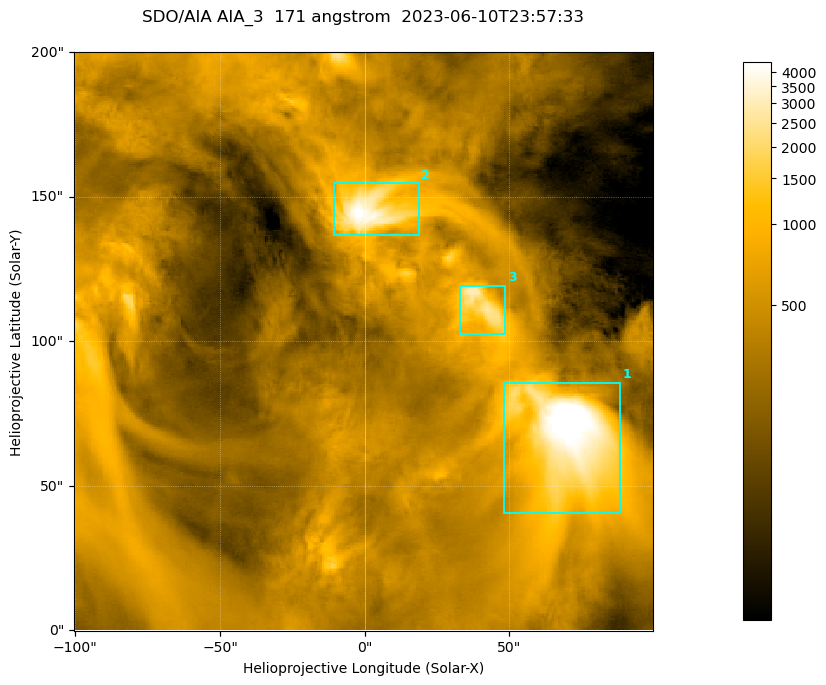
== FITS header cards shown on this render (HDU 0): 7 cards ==
TELESCOP= 'SDO/AIA '
INSTRUME= 'AIA_3   '
WAVELNTH=                  171
WAVEUNIT= 'angstrom'
DATE-OBS= '2023-06-10T23:57:33.351'
CTYPE1  = 'HPLN-TAN'
CTYPE2  = 'HPLT-TAN'

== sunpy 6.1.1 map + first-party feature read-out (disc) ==
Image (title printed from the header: SDO/AIA AIA_3  171 angstrom  2023-06-10T23:57:33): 334 x 334 px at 0.599 arcsec/px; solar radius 945 arcsec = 1577 px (partial field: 1.4% of the solar disc is inside the frame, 100% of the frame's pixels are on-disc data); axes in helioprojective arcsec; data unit not stated in the header (colour bar unlabelled)
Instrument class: DISC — disc imager (sunpy class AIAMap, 171 A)
Bright regions (active regions / flare kernels): reference = the on-disc median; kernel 3 px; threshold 5 sigma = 1102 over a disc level ~360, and >= 1.15x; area >= 111 px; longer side >= 4 px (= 2.4 arcsec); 3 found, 3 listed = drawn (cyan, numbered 1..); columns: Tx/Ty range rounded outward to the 2 arcsec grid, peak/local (2 s.f.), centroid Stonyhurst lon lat
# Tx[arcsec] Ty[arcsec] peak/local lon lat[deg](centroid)
1 48..88 40..86 17 +4 +4
2 -12..20 136..156 13 +0 +9
3 32..50 102..120 8.1 +2 +7